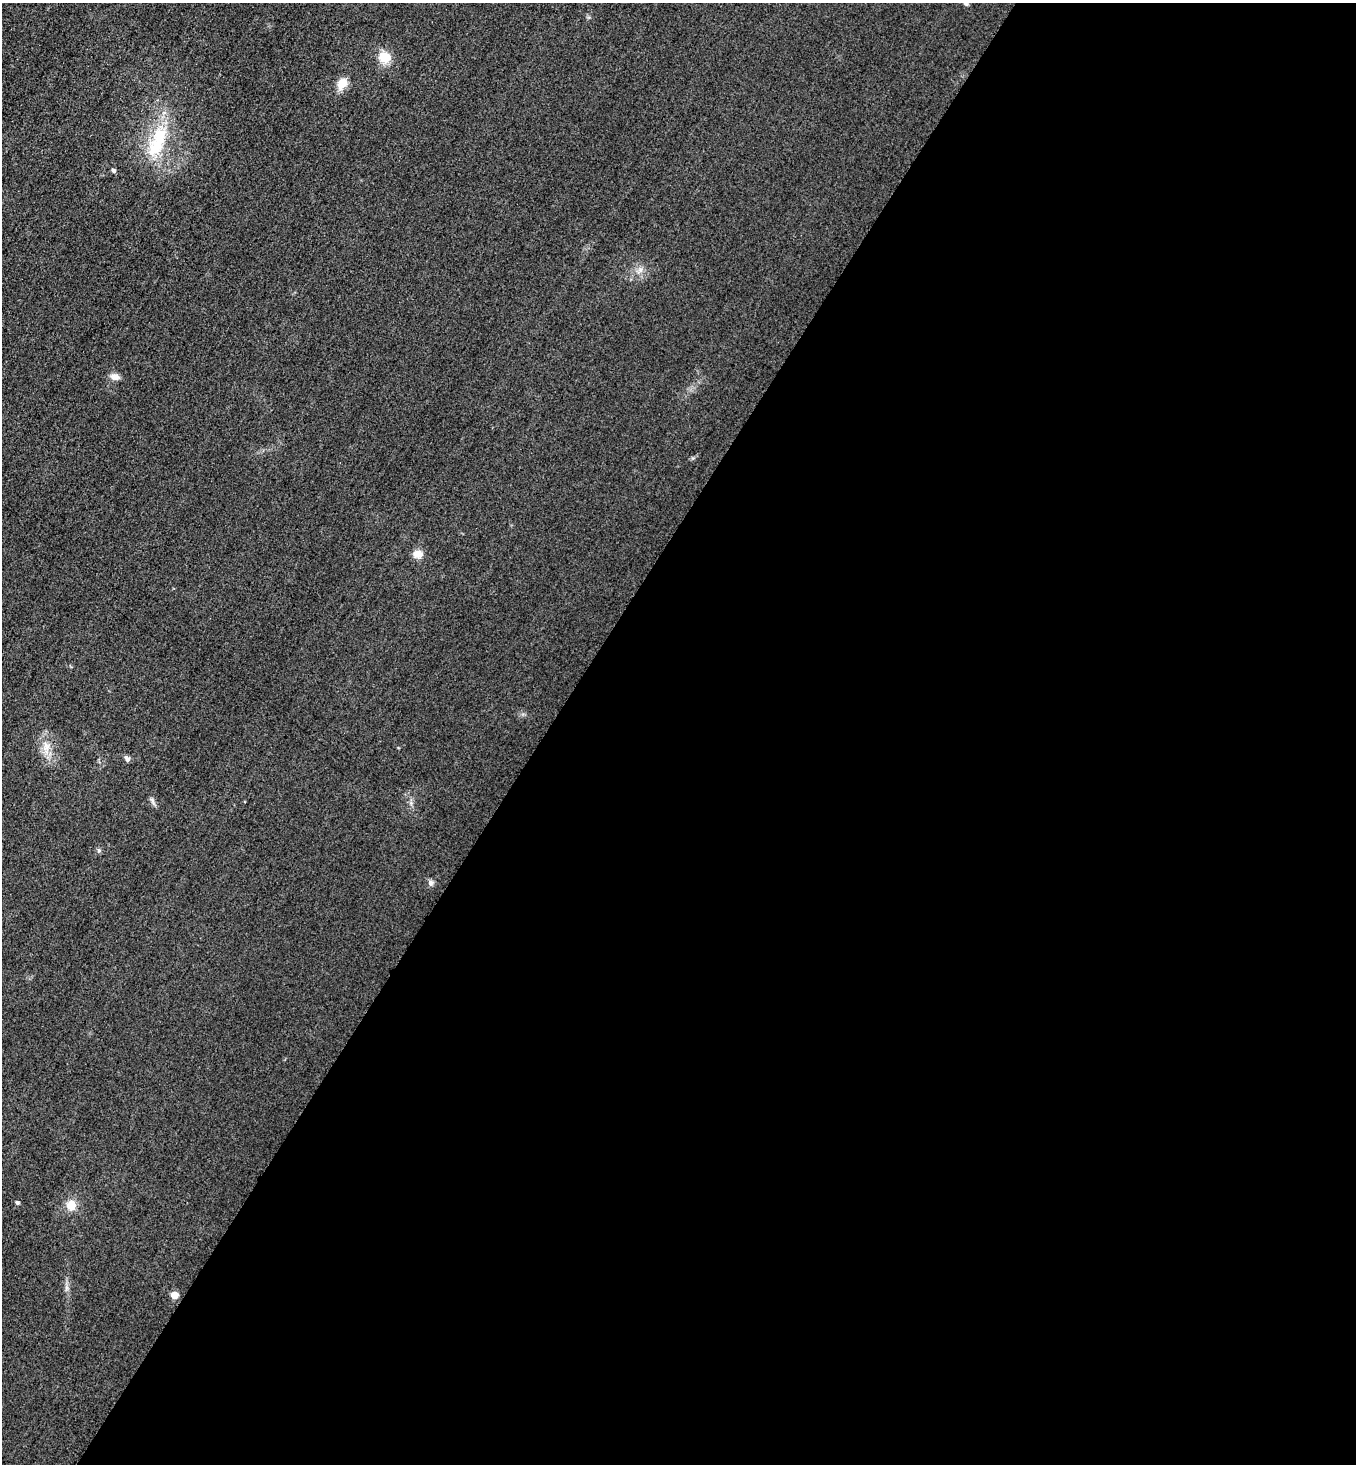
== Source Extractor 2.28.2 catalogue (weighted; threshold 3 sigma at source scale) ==
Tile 12 of 4 x 4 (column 4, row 3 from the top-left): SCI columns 4380-5733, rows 1491-2952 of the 5912 x 5905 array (HDU 1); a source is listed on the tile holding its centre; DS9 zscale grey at full resolution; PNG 1358 x 1466 px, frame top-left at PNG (2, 3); no overlay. Shown black and unused: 60% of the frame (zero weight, under 3 of 4 exposures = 3% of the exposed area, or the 3 px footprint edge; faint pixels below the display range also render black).
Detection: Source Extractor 2.28.2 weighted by HDU 2 'WHT'; one run over the whole footprint, this tile lists its part. Background 0.0785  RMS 0.017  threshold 0.0781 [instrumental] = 3 sigma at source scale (4.5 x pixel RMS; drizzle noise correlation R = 1.50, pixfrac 1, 0.05/0.05 arcsec/px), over >= 5 px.
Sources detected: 14; all 14 listed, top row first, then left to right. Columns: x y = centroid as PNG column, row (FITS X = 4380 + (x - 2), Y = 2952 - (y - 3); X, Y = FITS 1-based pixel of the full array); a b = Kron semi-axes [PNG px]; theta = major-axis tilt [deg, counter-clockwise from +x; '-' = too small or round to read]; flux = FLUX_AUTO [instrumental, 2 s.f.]
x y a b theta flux
966 3 8 5 -45 3.7
385 57 16 13 -16 29
342 84 14 10 57 22
157 142 50 19 68 96
113 170 6 5 - 3.4
640 270 7 6 - 6.2
115 377 13 8 -10 9.5
418 554 10 8 -2 17
46 747 18 8 -83 18
127 759 8 5 -52 5.6
431 883 8 7 - 5.7
17 1203 4 4 - 3.5
71 1205 11 10 - 22
174 1295 5 5 - 30
Isophote crosses this tile's border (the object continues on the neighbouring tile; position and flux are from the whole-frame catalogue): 1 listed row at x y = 966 3